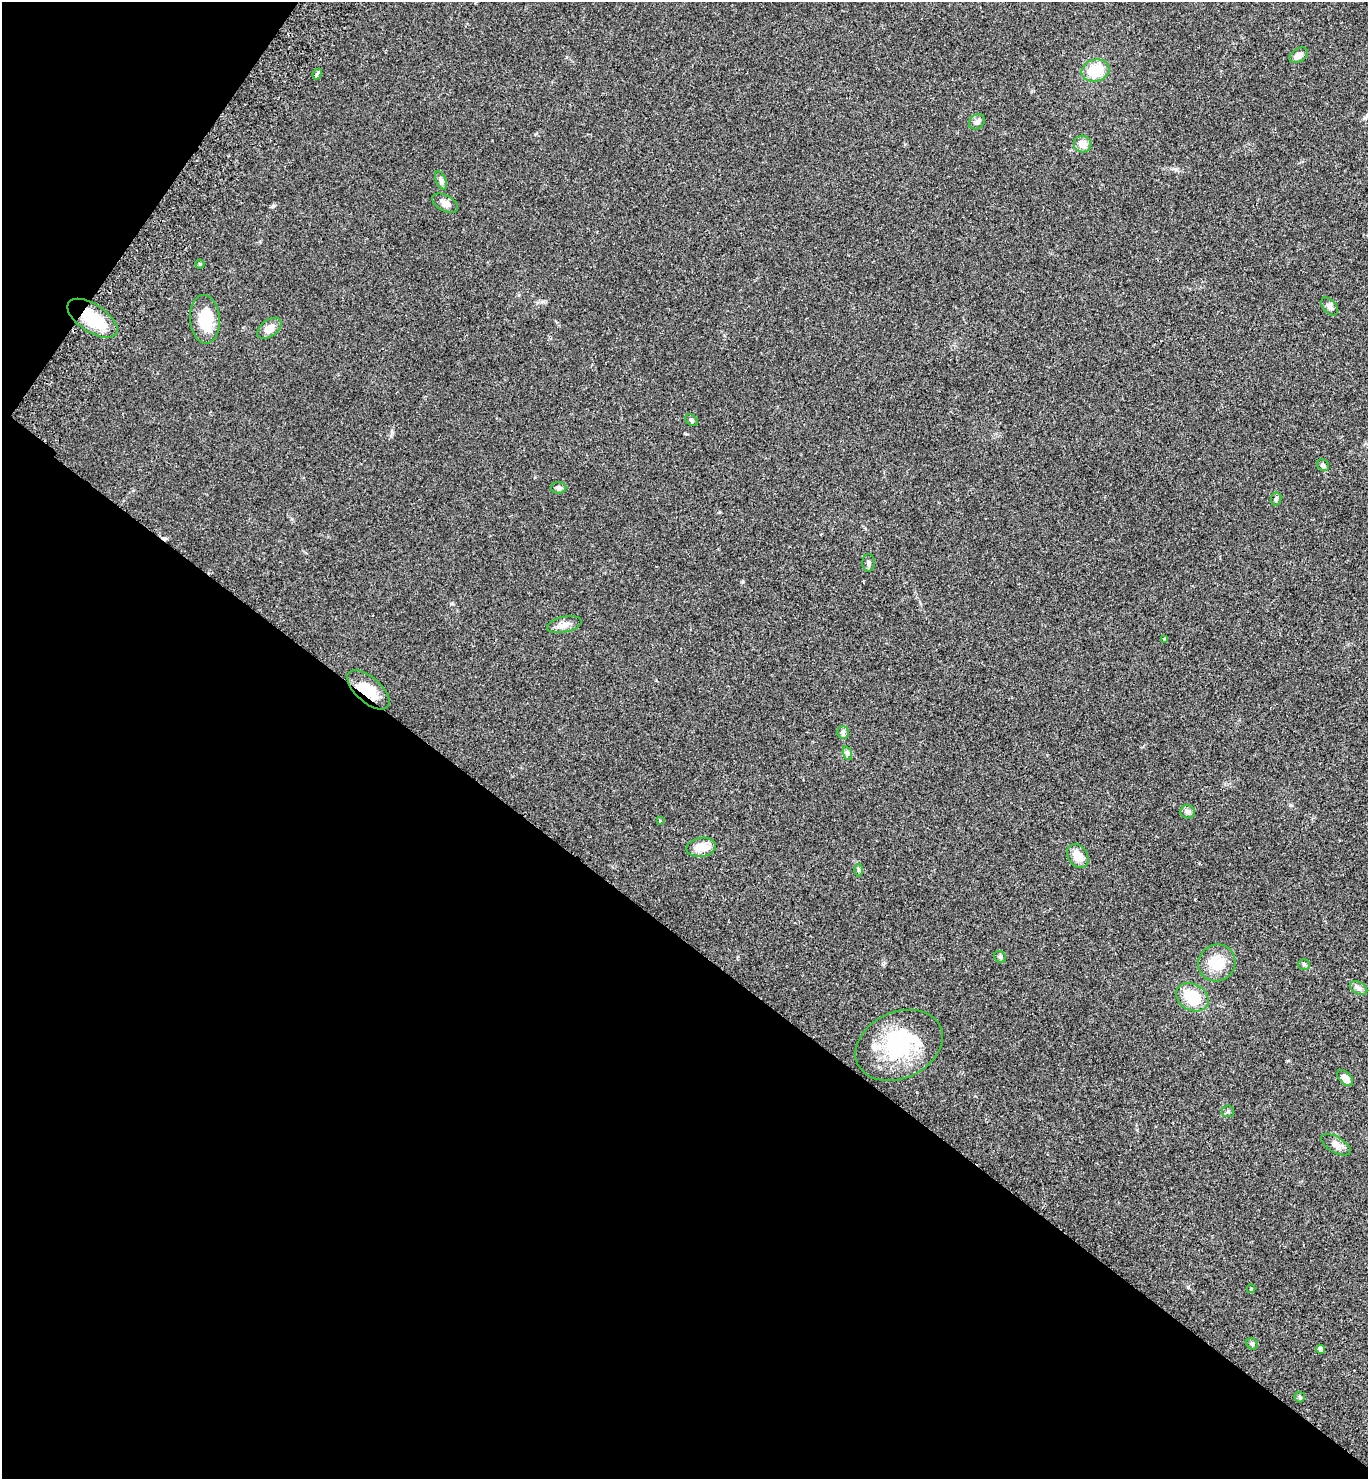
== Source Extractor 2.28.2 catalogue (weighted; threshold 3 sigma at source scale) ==
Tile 9 of 4 x 4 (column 1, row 3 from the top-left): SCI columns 204-1569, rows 1517-2993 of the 6012 x 5983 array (HDU 1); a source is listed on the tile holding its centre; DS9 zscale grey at full resolution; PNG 1370 x 1481 px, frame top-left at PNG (2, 2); each listed source drawn as its Kron ellipse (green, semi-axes under 4 px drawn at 4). Shown black and unused: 40% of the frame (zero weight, under 2 of 3 exposures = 3% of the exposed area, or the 3 px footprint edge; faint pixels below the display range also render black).
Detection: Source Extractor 2.28.2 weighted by HDU 2 'WHT'; one run over the whole footprint, this tile lists its part. Background 0.086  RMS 0.0078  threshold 0.0351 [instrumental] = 3 sigma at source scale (4.5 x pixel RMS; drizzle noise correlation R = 1.50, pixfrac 1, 0.05/0.05 arcsec/px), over >= 5 px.
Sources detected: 43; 1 inside a brighter object's white glare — neither listed nor drawn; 2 inside a brighter listed object's ellipse — not listed separately; the other 40 listed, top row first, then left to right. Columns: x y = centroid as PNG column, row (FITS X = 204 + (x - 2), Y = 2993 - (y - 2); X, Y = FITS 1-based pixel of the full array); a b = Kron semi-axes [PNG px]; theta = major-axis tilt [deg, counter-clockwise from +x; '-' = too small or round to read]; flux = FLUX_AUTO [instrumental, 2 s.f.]
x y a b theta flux
1299 55 10 6 36 5.1
1095 71 14 11 14 21
317 74 5 3 - 2
977 122 8 7 - 2.9
1083 144 9 8 - 6.7
441 180 10 5 -65 2
445 203 14 7 -29 4.5
200 264 4 4 - 1.1
1330 306 10 6 -50 3
92 318 28 14 -33 30
205 319 24 15 -86 21
269 328 14 8 37 6.6
692 420 7 5 -40 1.3
1323 465 6 5 - 1.9
558 488 8 6 0 1.7
1276 499 6 5 - 1.5
868 563 9 6 -90 1.9
564 625 17 7 12 5
1164 639 3 3 - 15
368 690 26 12 -42 16
843 733 6 6 - 1.8
847 753 7 4 -72 1.4
1188 812 7 6 - 2.4
660 820 3 3 - 2.7
701 847 15 9 9 11
1078 856 13 9 -56 9.1
859 870 6 4 -89 1.2
1000 957 6 5 - 1.3
1217 963 19 18 - 19
1304 964 6 5 - 1.1
1359 988 9 6 -27 2.4
1192 997 17 13 -31 23
899 1045 45 33 25 57
1345 1078 9 6 -43 6
1228 1111 6 5 - 1.3
1336 1145 16 8 -30 5.7
1251 1289 4 3 - 1
1252 1344 6 5 - 1.3
1320 1349 4 4 - 4
1300 1397 5 5 - 1.2
Overlapping masked pixels (flux is a lower limit): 2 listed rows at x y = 92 318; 368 690
Unlisted compact peaks at least as high as the median listed source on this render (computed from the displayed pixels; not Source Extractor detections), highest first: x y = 273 206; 743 582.